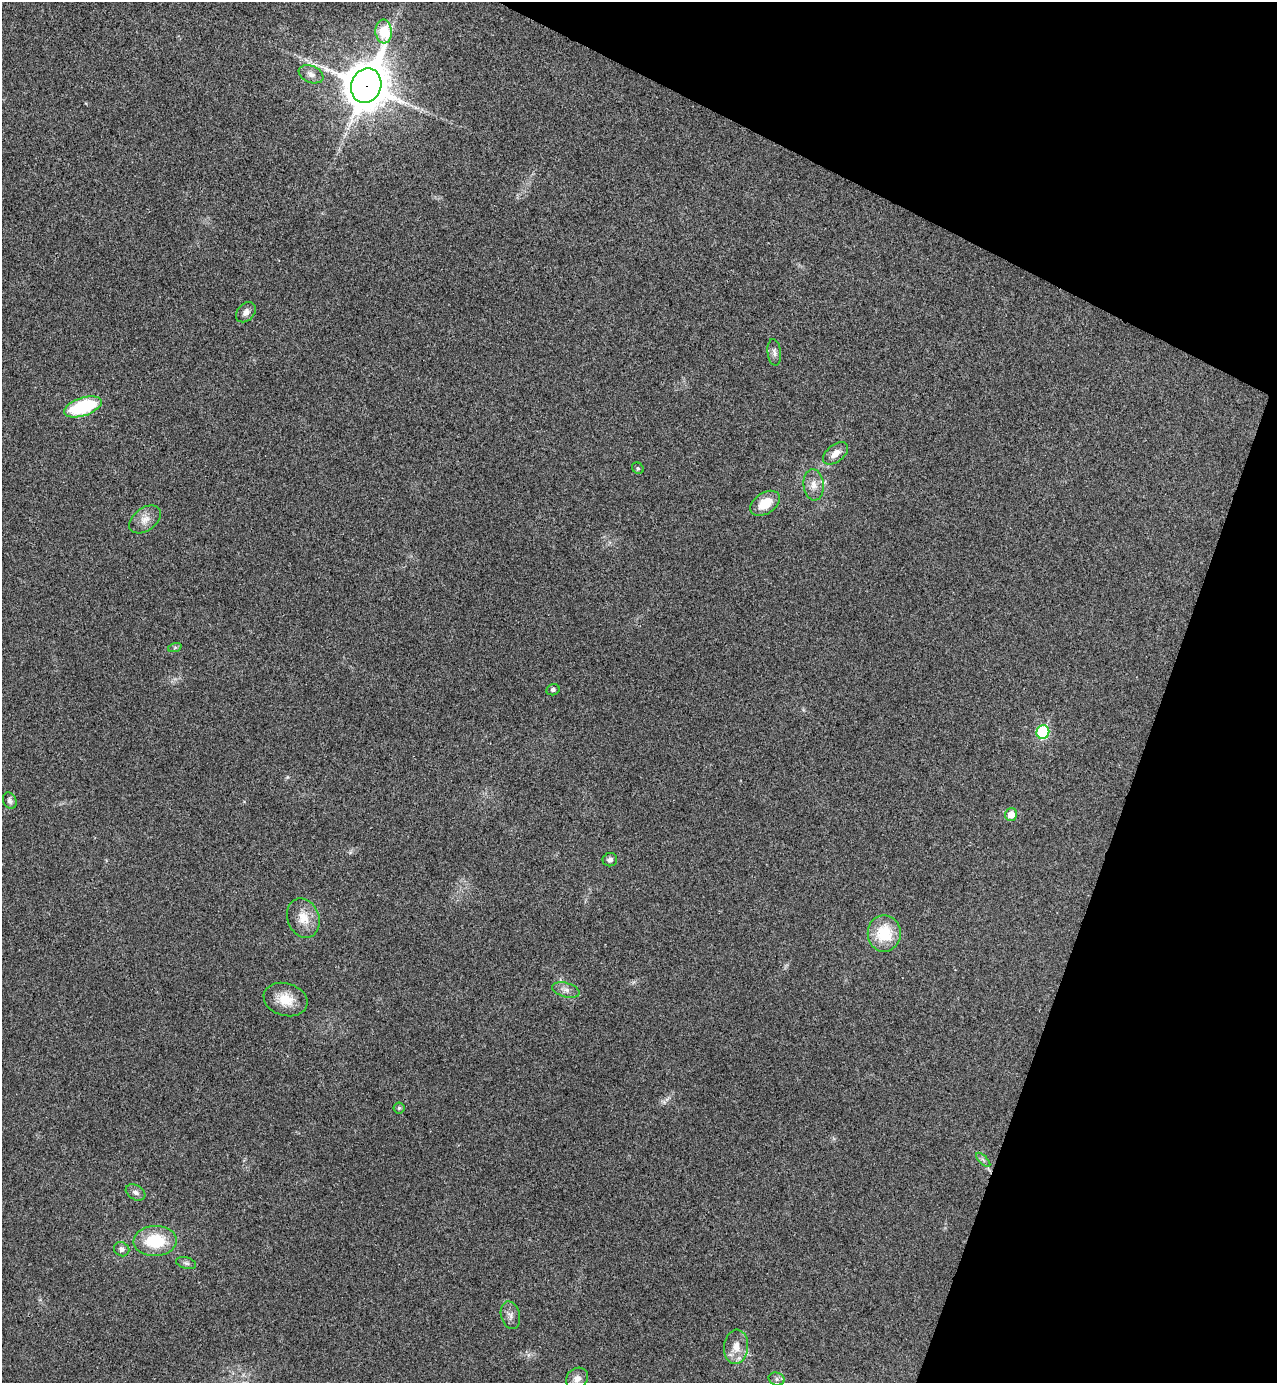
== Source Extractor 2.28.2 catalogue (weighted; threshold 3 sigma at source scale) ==
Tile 8 of 4 x 4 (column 4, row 2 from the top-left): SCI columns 4018-5292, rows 2790-4170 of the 5616 x 5577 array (HDU 1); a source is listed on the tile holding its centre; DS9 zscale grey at full resolution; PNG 1279 x 1385 px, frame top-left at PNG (2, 2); each listed source drawn as its Kron ellipse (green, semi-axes under 4 px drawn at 4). Shown black and unused: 19% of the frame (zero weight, under 3 of 4 exposures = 6% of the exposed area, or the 3 px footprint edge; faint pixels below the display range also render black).
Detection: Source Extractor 2.28.2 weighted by HDU 2 'WHT'; one run over the whole footprint, this tile lists its part. Background 0.0456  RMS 0.0051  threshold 0.0229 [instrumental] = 3 sigma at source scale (4.5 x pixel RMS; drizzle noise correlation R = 1.50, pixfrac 1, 0.05/0.05 arcsec/px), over >= 5 px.
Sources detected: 31; all 31 listed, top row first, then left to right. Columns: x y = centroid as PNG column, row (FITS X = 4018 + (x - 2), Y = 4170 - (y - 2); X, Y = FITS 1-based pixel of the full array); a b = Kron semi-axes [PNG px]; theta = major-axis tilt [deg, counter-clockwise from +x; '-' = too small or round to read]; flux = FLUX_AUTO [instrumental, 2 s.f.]
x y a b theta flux
384 32 12 8 -85 24
311 74 13 8 -23 3.2
366 86 17 15 69 1700
246 312 11 8 46 2.7
774 352 13 6 -84 2
83 407 20 9 18 38
835 453 15 8 39 4.4
638 468 6 5 - 0.8
814 485 15 10 -86 4.7
765 503 16 10 34 10
145 519 18 11 36 5.2
175 647 7 4 20 0.91
553 690 7 5 15 1.2
1043 732 7 6 - 42
10 801 8 6 -63 1.6
1011 814 6 6 - 5.1
610 860 7 6 - 1.9
303 918 20 16 -69 8.7
884 933 18 16 -90 19
566 990 14 7 -15 2.9
286 1000 22 16 -17 10
399 1108 5 5 - 0.81
983 1160 9 3 -45 1.1
136 1192 10 7 -31 2.2
155 1241 21 15 2 22
122 1249 8 7 - 1.8
186 1263 10 6 -15 1.4
510 1315 14 9 -75 3
736 1347 17 12 84 7.1
577 1379 12 10 43 3.6
777 1379 8 6 -16 1.7
Overlapping masked pixels (flux is a lower limit): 1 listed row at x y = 366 86